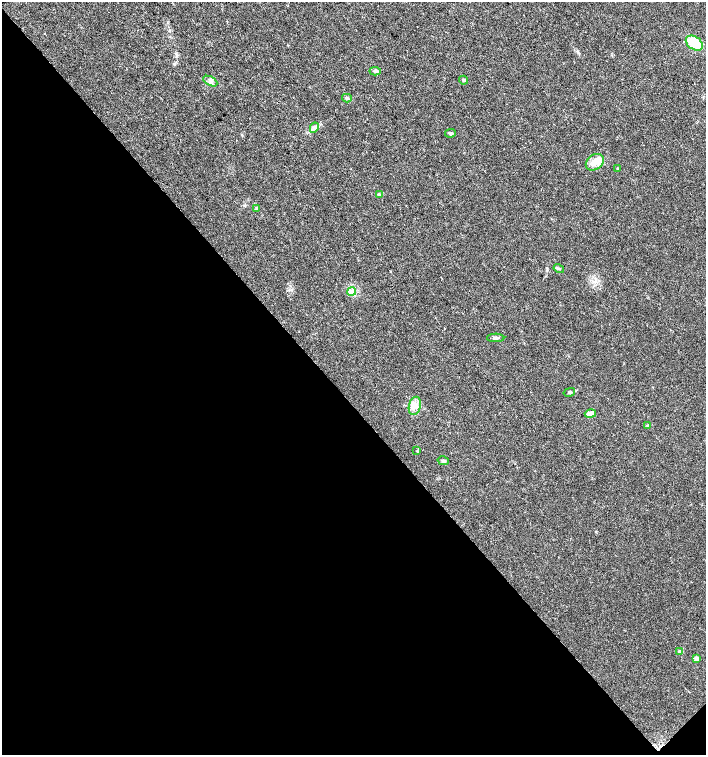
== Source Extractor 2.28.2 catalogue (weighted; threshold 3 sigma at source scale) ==
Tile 14 of 4 x 4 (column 2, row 4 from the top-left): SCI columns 1629-3036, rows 1-1505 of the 6007 x 6026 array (HDU 1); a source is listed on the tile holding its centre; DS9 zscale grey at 2 x 2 block average (1 PNG px = mean of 2 x 2 image px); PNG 708 x 757 px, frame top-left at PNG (2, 2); each listed source drawn as its Kron ellipse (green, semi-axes under 4 px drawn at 4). Shown black and unused: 47% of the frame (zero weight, under 3 of 4 exposures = <1% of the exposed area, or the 3 px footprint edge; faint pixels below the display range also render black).
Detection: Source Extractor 2.28.2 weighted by HDU 2 'WHT'; one run over the whole footprint, this tile lists its part. Background 0.021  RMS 0.0028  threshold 0.0128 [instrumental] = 3 sigma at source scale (4.5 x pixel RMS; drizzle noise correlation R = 1.50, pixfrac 1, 0.0396/0.0396 arcsec/px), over >= 5 px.
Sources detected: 22; all 22 listed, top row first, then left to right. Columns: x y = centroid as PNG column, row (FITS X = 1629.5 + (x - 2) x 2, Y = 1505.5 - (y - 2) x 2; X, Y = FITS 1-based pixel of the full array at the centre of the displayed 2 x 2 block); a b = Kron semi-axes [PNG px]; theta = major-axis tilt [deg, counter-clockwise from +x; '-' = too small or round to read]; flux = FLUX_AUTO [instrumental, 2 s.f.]
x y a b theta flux
694 43 9 6 -35 24
375 71 6 4 -4 1.4
464 80 4 3 - 0.83
210 81 8 4 -28 2.2
347 98 5 4 - 1.3
314 128 5 4 - 1.5
450 133 5 3 - 1.2
595 162 10 7 37 5.6
618 169 3 3 - 1.2
379 194 4 3 - 0.81
256 208 4 3 - 0.7
559 268 5 3 - 0.92
352 291 4 3 - 1.2
496 338 9 3 1 1.7
569 392 6 2 14 0.85
415 406 9 6 75 4
590 414 5 4 - 4.8
648 426 4 3 - 1.2
417 451 3 2 - 0.38
443 461 5 4 - 1.3
680 652 3 3 - 3.2
696 659 4 4 - 2.3
Diffuse or blended objects may show on this block-average render without a row.